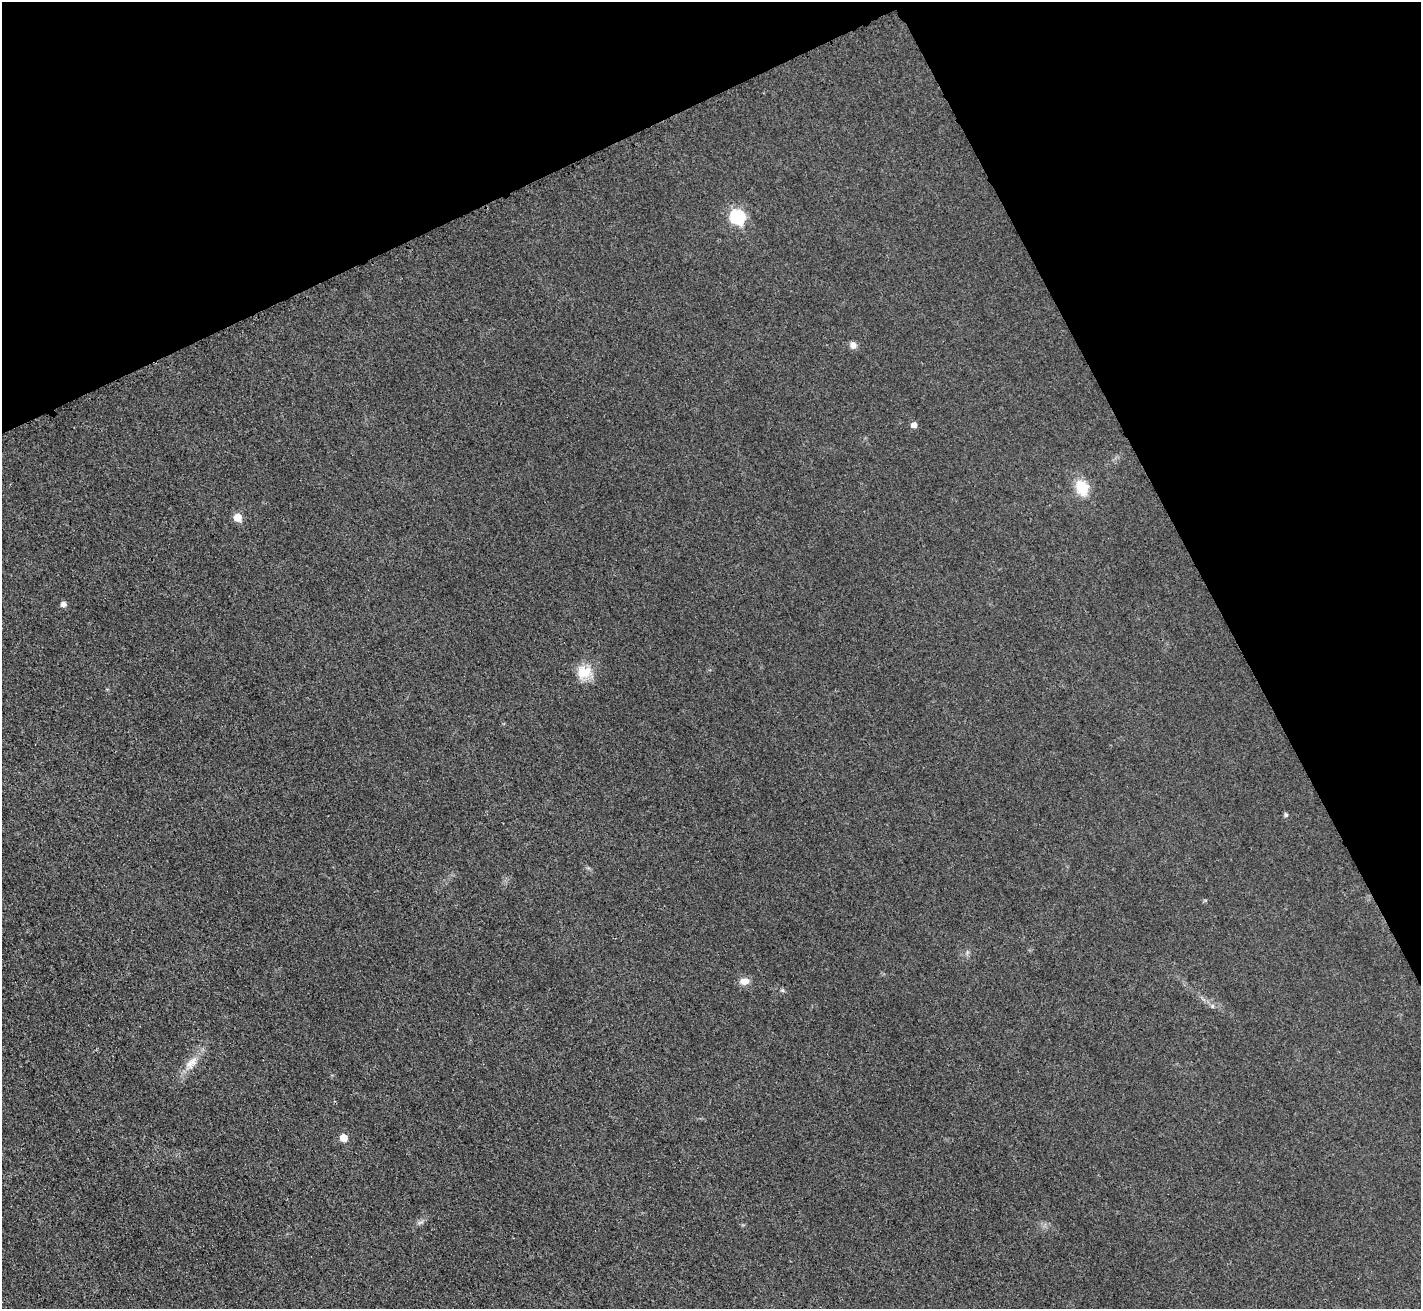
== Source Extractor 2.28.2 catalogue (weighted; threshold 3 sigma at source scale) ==
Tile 3 of 4 x 4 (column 3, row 1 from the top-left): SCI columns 2859-4277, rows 4234-5540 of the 5718 x 5712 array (HDU 1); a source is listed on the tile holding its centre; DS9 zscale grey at full resolution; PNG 1423 x 1311 px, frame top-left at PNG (2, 2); no overlay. Shown black and unused: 25% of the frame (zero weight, under 3 of 4 exposures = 2% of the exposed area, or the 3 px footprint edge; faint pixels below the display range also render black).
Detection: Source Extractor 2.28.2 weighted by HDU 2 'WHT'; one run over the whole footprint, this tile lists its part. Background 0.0266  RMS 0.0058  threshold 0.0261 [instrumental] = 3 sigma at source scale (4.5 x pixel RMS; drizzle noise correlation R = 1.50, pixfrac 1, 0.05/0.05 arcsec/px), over >= 5 px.
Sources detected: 14; all 14 listed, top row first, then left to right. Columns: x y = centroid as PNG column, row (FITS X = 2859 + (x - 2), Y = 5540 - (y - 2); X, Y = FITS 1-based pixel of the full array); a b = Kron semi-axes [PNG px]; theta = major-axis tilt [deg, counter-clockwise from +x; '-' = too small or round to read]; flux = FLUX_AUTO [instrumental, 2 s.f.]
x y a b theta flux
737 217 8 7 - 59
853 345 9 8 - 2.9
914 425 6 6 - 3.1
1082 488 16 12 -68 15
238 517 7 6 - 9.2
63 604 6 6 - 2.6
584 672 21 17 7 12
1286 815 6 5 - 1.1
744 981 13 9 5 4.4
782 990 6 4 -18 0.83
1212 1006 7 4 -90 1
191 1063 22 11 45 8.3
344 1137 6 6 - 7.6
420 1222 9 4 9 1.4